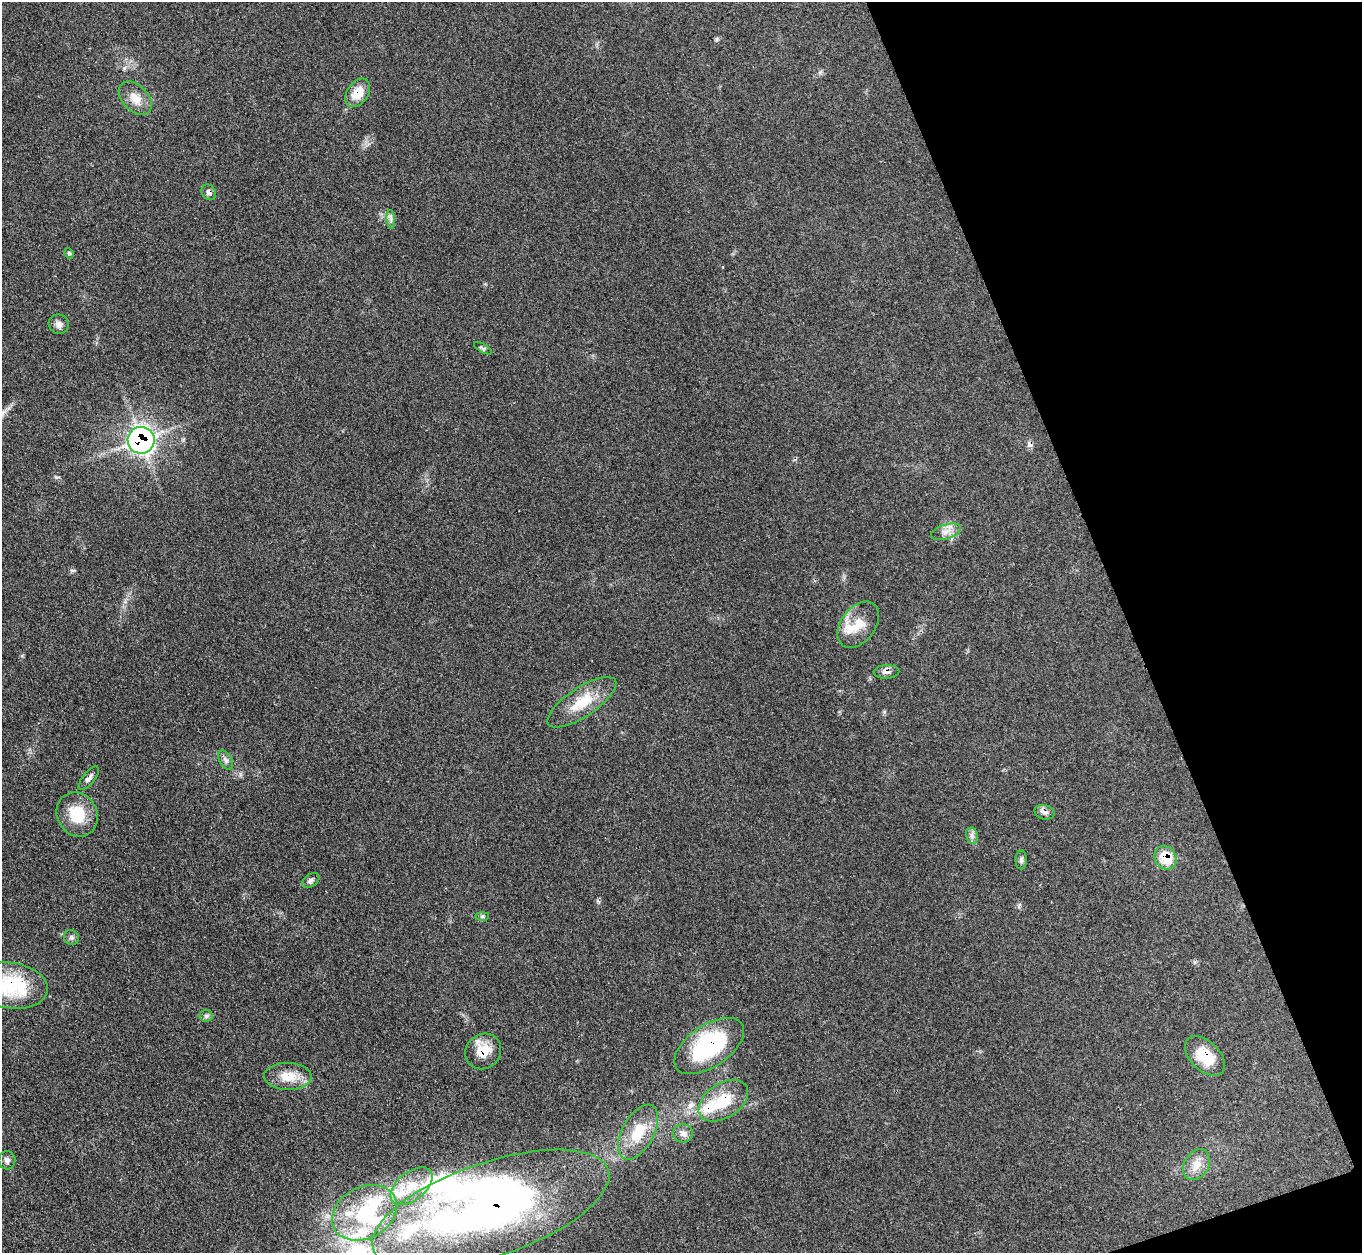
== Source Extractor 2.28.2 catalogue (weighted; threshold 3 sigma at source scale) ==
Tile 12 of 4 x 4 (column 4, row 3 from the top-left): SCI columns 4090-5449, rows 1406-2656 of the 5457 x 5441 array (HDU 1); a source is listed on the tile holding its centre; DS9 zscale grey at full resolution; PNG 1364 x 1255 px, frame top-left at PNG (2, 2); each listed source drawn as its Kron ellipse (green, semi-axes under 4 px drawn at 4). Shown black and unused: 18% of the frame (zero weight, under 3 of 4 exposures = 1% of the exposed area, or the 3 px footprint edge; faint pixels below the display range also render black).
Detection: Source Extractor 2.28.2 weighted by HDU 2 'WHT'; one run over the whole footprint, this tile lists its part. Background 0.153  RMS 0.0075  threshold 0.0336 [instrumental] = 3 sigma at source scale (4.5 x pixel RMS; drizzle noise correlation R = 1.50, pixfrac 1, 0.05/0.05 arcsec/px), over >= 5 px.
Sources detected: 47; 5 inside a brighter object's white glare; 1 cosmic-ray / hot-pixel residue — neither listed nor drawn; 5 inside a brighter listed object's ellipse — not listed separately; the other 36 listed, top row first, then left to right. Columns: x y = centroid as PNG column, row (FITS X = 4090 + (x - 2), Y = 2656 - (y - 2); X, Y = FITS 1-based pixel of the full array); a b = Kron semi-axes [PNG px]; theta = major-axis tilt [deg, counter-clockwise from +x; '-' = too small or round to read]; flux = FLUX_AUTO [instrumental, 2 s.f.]
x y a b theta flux
358 93 16 10 56 13
135 98 20 12 -46 9.9
209 192 8 6 -54 2.8
391 219 9 4 -85 1.9
69 253 5 4 - 1.2
59 324 10 9 - 3.9
483 348 10 4 -29 1.4
141 440 13 13 - 260
946 532 15 7 17 5.3
858 625 26 17 52 17
886 672 13 6 3 3.7
582 702 40 14 33 23
226 760 10 6 -59 2.5
89 778 14 6 50 2.9
1045 812 10 7 -14 3.3
77 814 23 20 -58 24
972 836 8 5 -79 2.5
1165 858 12 10 -57 19
1021 860 9 5 89 1.9
311 880 9 6 33 2.3
482 916 7 4 1 1.2
71 937 8 7 - 2.2
11 986 36 23 -9 52
206 1016 6 6 - 1.8
709 1046 39 21 34 84
483 1051 19 17 45 16
1205 1056 24 14 -44 21
288 1076 24 13 -2 15
723 1101 27 17 33 26
638 1132 30 16 61 23
683 1133 10 9 - 4
7 1160 9 8 - 2.8
1196 1165 16 12 58 8.8
411 1186 24 14 39 20
491 1210 124 47 19 430
364 1213 34 26 28 54
Overlapping masked pixels (flux is a lower limit): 11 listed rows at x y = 358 93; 209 192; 141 440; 886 672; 1165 858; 11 986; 709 1046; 483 1051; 1205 1056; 723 1101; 491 1210
Isophote crosses this tile's border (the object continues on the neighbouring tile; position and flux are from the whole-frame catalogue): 1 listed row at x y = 11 986